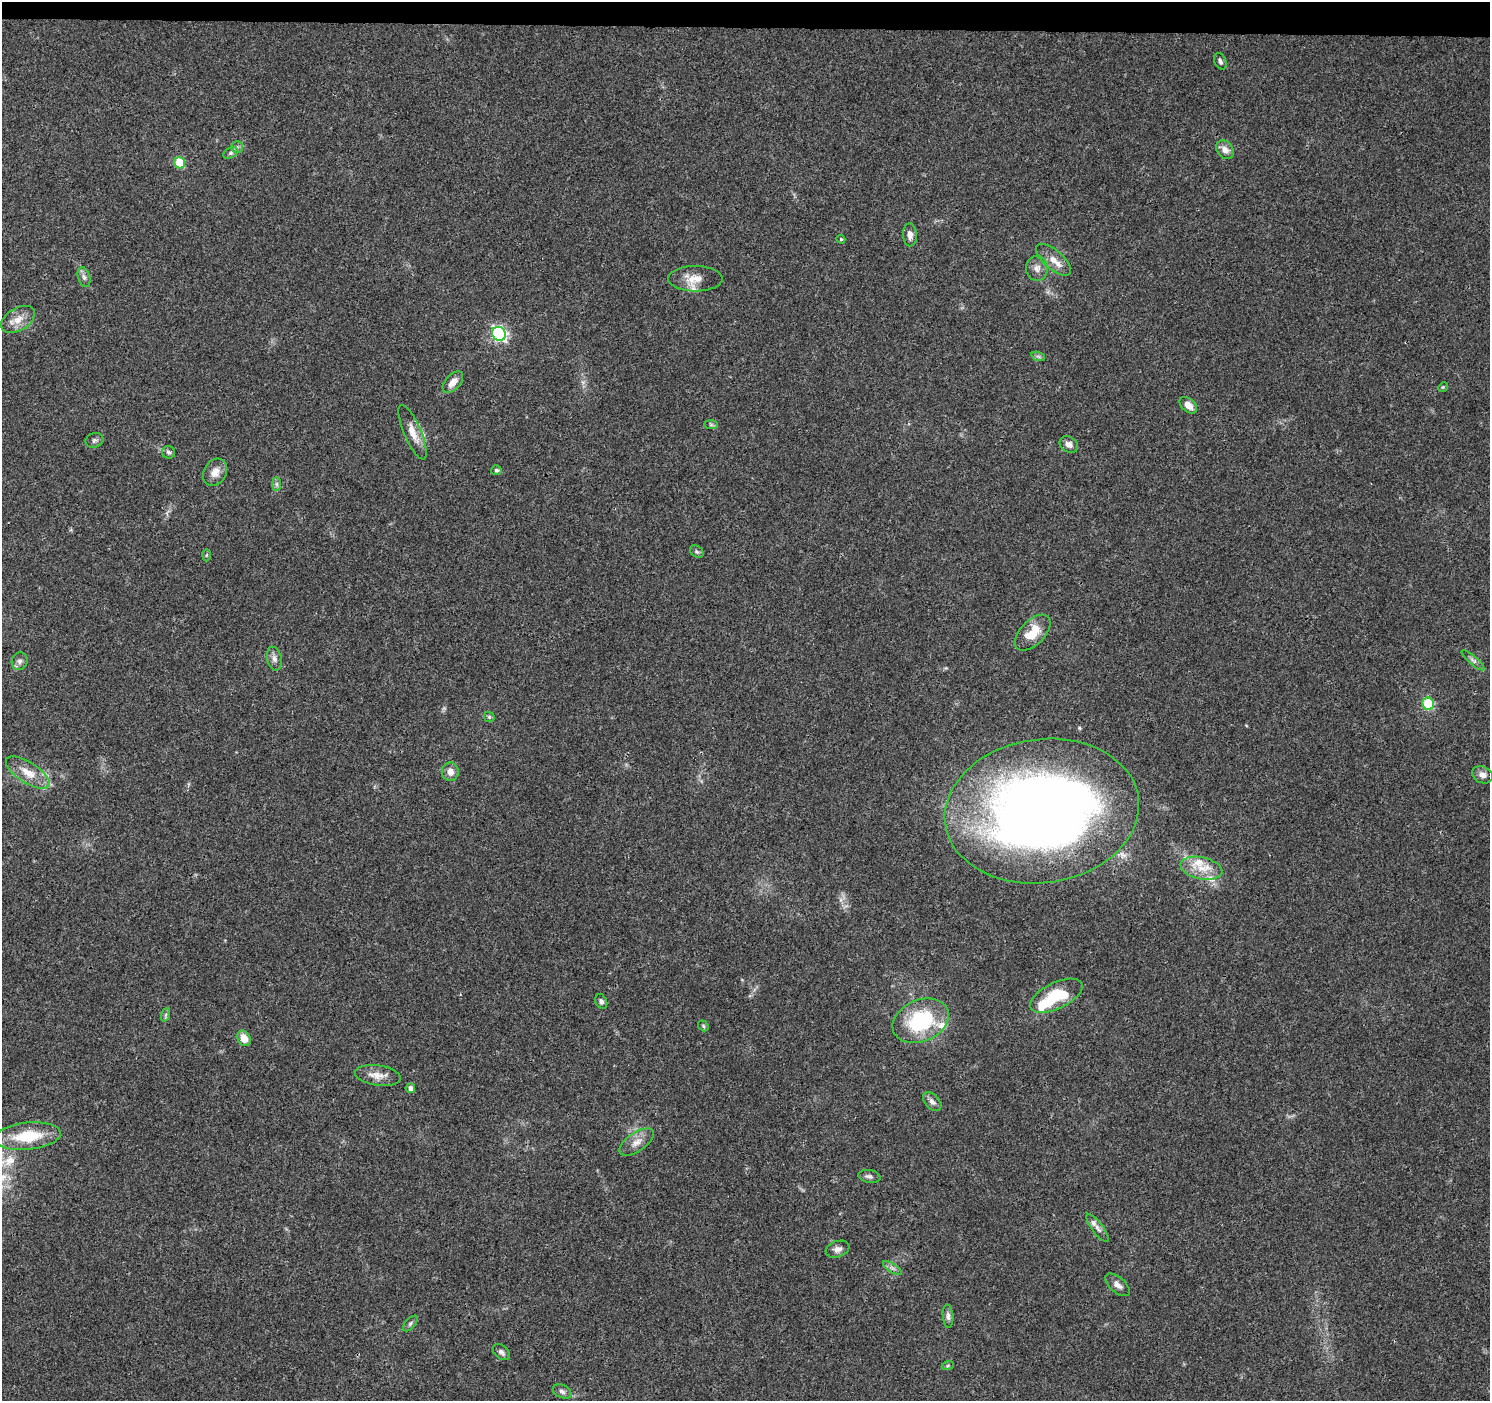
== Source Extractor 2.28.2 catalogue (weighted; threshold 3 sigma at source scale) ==
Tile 2 of 3 x 3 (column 2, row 1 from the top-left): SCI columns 1488-2975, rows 3028-4426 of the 4471 x 4709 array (HDU 1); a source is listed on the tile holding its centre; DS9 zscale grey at full resolution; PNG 1492 x 1403 px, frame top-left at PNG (2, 2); each listed source drawn as its Kron ellipse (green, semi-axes under 4 px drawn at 4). Shown black and unused: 2% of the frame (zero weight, under 3 of 4 exposures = <1% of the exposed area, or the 3 px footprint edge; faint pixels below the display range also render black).
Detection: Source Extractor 2.28.2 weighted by HDU 2 'WHT'; one run over the whole footprint, this tile lists its part. Background 0.0484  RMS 0.0039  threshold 0.0174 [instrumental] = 3 sigma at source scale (4.5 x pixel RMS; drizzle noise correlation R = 1.50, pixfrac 1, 0.0396/0.0396 arcsec/px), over >= 5 px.
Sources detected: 65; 1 inside a brighter object's white glare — neither listed nor drawn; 5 inside a brighter listed object's ellipse — not listed separately; the other 59 listed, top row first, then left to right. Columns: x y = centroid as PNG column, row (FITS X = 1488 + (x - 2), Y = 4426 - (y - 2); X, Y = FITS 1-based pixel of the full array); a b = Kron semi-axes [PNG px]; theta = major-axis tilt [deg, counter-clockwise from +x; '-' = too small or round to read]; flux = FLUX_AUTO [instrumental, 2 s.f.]
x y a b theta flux
1220 61 9 5 -67 1
237 147 6 5 - 0.86
1225 150 10 8 -50 2.8
231 153 8 5 27 0.87
180 163 6 5 - 16
910 235 11 7 -86 2.2
841 239 4 4 - 0.45
1053 260 21 9 -40 4.6
1037 268 12 11 - 2.7
84 277 10 6 -74 1.4
695 279 27 13 -1 5.7
18 319 18 11 31 4.6
499 334 7 6 - 86
1038 356 7 4 -19 0.69
453 382 13 7 47 3.2
1443 387 5 4 - 0.38
1188 405 10 6 -41 3
711 425 7 4 0 0.7
413 432 29 8 -67 5.1
94 440 9 7 16 1.1
1069 444 10 7 -32 2.2
168 452 6 6 - 0.93
496 470 5 5 - 0.9
215 472 14 11 61 3.5
277 484 7 4 -90 0.89
697 551 7 5 -35 0.76
206 555 6 4 88 0.47
1033 633 22 12 45 8.2
274 659 12 7 -78 1.9
1473 660 14 4 -40 1.2
20 661 9 8 - 1.4
1428 704 6 6 - 25
489 717 6 4 -45 0.55
450 772 9 8 - 3
28 773 25 10 -33 6.5
1482 775 11 8 -22 2.5
1042 811 97 72 8 420
1201 868 21 11 -12 6.9
1056 996 28 13 25 17
601 1001 8 5 -64 1.1
165 1015 7 4 70 0.68
921 1021 29 20 23 31
703 1026 6 4 -50 0.57
244 1038 8 6 -62 4.5
378 1075 23 10 -8 4.2
410 1088 5 5 - 1.9
932 1102 11 7 -46 1.7
28 1136 33 13 6 16
637 1142 20 9 34 3.8
869 1176 11 6 -9 1.3
1097 1228 17 5 -53 1.8
838 1249 12 8 19 2.2
892 1268 11 4 -33 1.2
1117 1285 15 7 -41 2.2
948 1316 12 5 -84 1.4
410 1323 9 5 48 0.93
501 1352 10 6 -41 1.3
948 1365 6 4 19 0.48
562 1391 10 6 -26 1.3
Overlapping masked pixels (flux is a lower limit): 1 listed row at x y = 1042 811